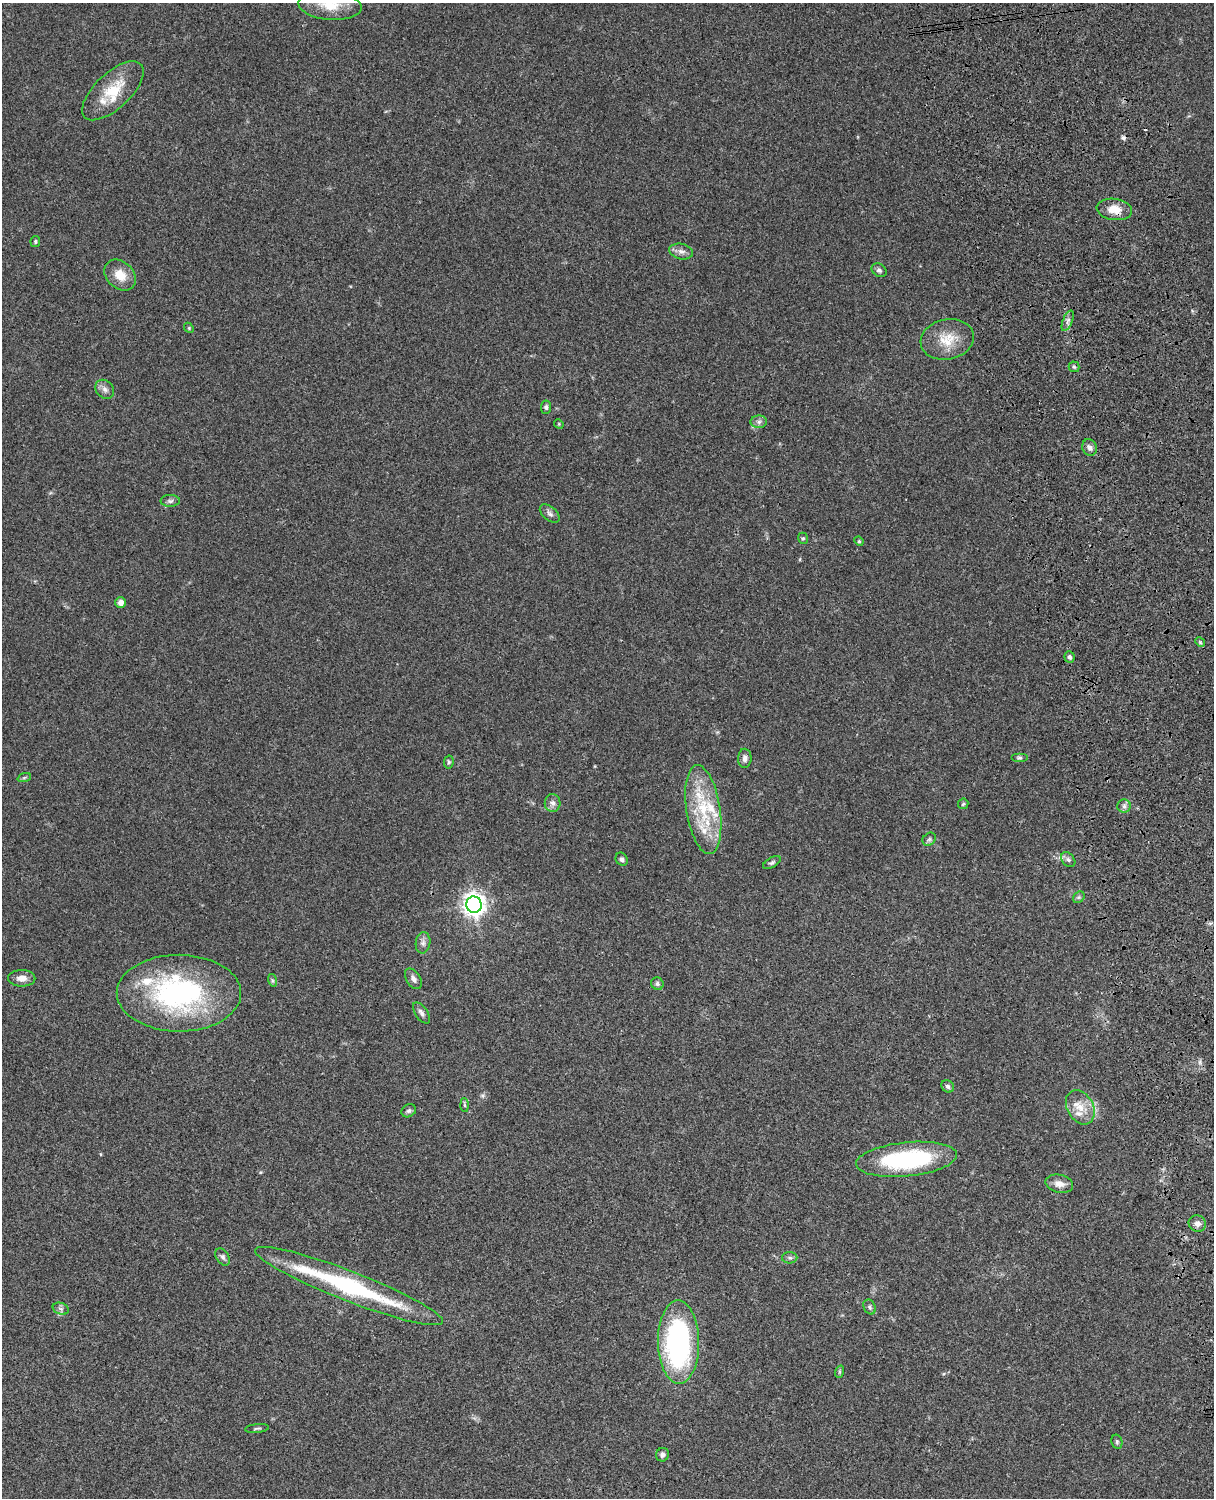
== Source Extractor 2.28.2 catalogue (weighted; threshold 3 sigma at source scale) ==
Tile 6 of 4 x 3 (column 2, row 2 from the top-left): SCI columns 1334-2545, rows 1773-3268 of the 5088 x 4927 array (HDU 1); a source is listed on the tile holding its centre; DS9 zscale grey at full resolution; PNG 1216 x 1500 px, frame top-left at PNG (2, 3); each listed source drawn as its Kron ellipse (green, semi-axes under 4 px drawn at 4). Shown black and unused: <1% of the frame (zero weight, under 3 of 4 exposures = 6% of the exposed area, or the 3 px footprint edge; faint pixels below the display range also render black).
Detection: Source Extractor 2.28.2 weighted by HDU 2 'WHT'; one run over the whole footprint, this tile lists its part. Background 0.0925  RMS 0.0062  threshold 0.0279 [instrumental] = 3 sigma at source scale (4.5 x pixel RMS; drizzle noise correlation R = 1.50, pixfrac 1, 0.05/0.05 arcsec/px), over >= 5 px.
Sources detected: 70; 2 cosmic-ray / hot-pixel residue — neither listed nor drawn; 7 inside a brighter listed object's ellipse — not listed separately; the other 61 listed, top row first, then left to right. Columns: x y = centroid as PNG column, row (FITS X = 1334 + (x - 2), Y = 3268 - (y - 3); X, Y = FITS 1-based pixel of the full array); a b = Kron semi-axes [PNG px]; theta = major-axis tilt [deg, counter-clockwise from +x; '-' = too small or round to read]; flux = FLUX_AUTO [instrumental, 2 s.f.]
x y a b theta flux
330 5 31 14 -4 17
113 91 39 17 43 21
1114 209 18 10 -8 9
35 241 6 5 - 0.98
681 251 12 7 -12 3.2
879 270 8 6 -37 1.7
120 275 18 13 -43 9.6
1068 321 11 5 68 2
189 328 5 4 - 0.73
947 339 27 20 12 15
1074 367 5 5 - 1.1
105 389 10 8 -46 2.8
546 407 7 5 84 1.3
759 422 8 6 2 2
559 424 5 4 - 0.59
1090 448 8 7 - 2.4
170 501 10 6 1 1.9
550 514 12 6 -40 2.2
803 538 6 4 -69 0.91
859 541 5 4 - 0.74
121 602 5 5 - 3.4
1200 642 5 4 - 0.8
1069 657 6 5 - 1.5
745 758 9 6 89 2.6
1019 758 8 4 0 1.1
449 762 6 5 - 1.1
24 778 7 4 20 1
553 803 9 8 - 2.7
963 804 5 5 - 0.91
1124 806 6 6 - 2
703 810 45 17 -81 33
929 839 7 6 - 1.5
622 859 7 5 -56 1.6
1068 860 8 6 -49 1.9
772 863 10 5 30 1.3
1079 897 6 5 - 1.1
474 905 8 7 - 470
423 943 11 7 81 2.5
22 978 13 8 -1 4.8
413 979 11 7 -58 2.5
272 980 6 4 -72 0.94
657 984 6 6 - 1.5
179 993 62 38 0 110
421 1013 12 6 -55 2.3
948 1086 6 5 - 1.5
464 1105 7 4 -88 1
1080 1107 18 13 -60 9.6
409 1111 7 6 - 1.5
906 1159 51 17 6 70
1059 1184 14 9 -13 4.9
1197 1223 9 8 - 3.1
223 1257 9 6 -58 1.8
790 1258 7 5 0 1.4
349 1286 100 15 -21 88
870 1307 8 5 -64 1.6
61 1309 8 5 -18 1.6
679 1342 41 20 -89 130
839 1372 6 4 72 0.9
257 1428 12 3 5 1.1
1117 1442 7 5 -77 1
662 1455 7 6 - 2.1
Overlapping masked pixels (flux is a lower limit): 1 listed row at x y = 349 1286
Isophote crosses this tile's border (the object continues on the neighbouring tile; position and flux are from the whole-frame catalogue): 1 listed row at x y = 330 5